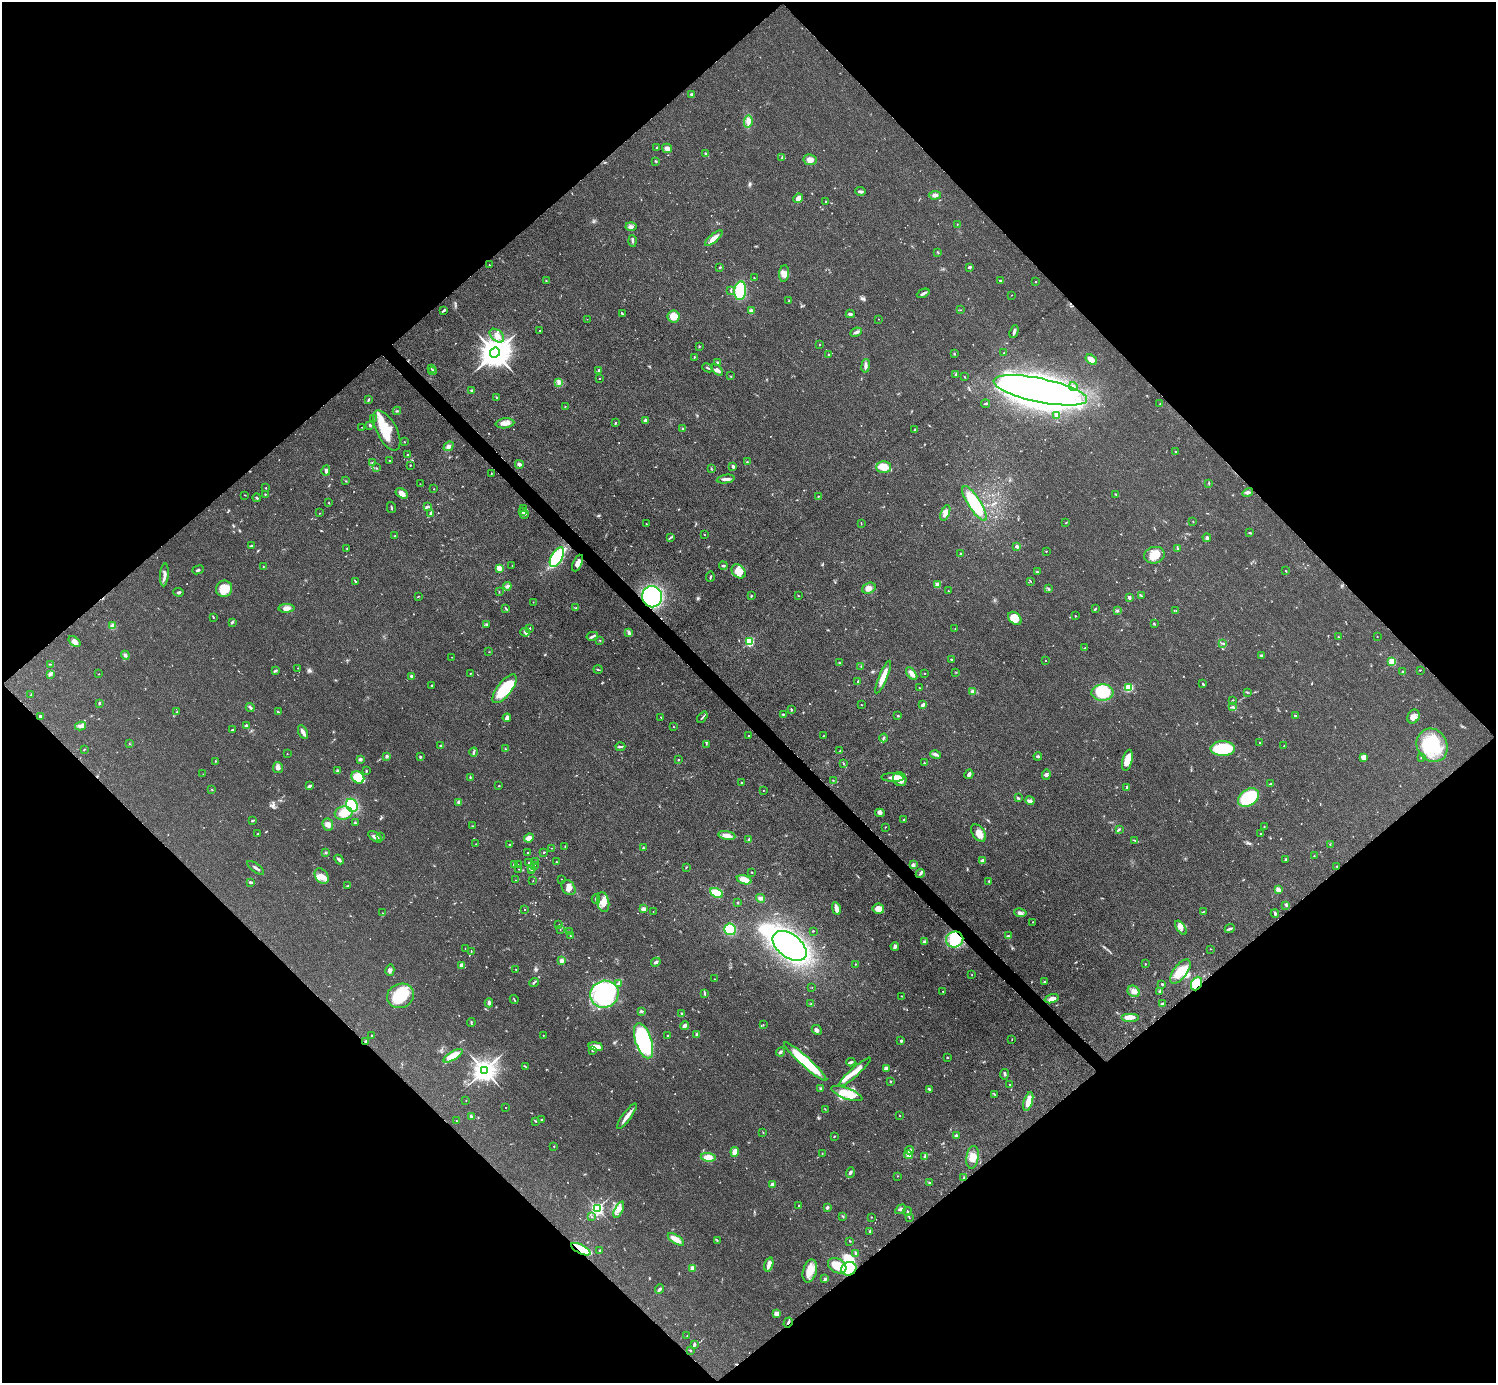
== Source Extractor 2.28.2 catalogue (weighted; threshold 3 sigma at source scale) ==
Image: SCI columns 4-5979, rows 301-5822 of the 5982 x 5980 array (HDU 1 of 3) = the unmasked area's bounding box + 8 px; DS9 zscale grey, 4 x 4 block average (1 PNG px = mean of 4 x 4 image px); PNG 1498 x 1385 px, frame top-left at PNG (2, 2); each listed source drawn as its Kron ellipse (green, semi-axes under 4 px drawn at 4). Shown black and unused: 51% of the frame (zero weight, under 3 of 4 exposures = <1% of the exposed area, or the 3 px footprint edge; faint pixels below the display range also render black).
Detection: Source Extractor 2.28.2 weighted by HDU 2 'WHT'. Background 0.077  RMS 0.0058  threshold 0.0259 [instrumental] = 3 sigma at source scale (4.5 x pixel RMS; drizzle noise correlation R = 1.50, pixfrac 1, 0.05/0.05 arcsec/px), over >= 5 px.
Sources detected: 788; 13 too faint to see at this stretch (4 x 4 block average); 4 inside a brighter object's white glare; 4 cosmic-ray / hot-pixel residue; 2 long thin detections or spike segments (spike, bleed or trail) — neither listed nor drawn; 11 coinciding with a brighter row at this scale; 39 inside a brighter listed object's ellipse — not listed separately; of the other 715, all 500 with FLUX_AUTO >= 1.32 (the completeness limit of this list) listed and drawn (215 fainter detections not listed), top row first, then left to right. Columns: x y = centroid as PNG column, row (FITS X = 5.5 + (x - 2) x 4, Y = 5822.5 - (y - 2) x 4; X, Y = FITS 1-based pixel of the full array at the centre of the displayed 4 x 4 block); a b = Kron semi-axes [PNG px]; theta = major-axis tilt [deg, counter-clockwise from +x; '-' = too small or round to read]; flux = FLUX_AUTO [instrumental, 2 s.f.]
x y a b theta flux
691 95 4 3 - 5.7
748 122 6 3 79 14
657 147 3 2 - 2.6
667 148 5 4 - 14
706 154 3 2 - 3.8
782 157 3 2 - 2.7
810 160 6 5 - 17
656 161 3 2 - 2.7
860 192 5 2 - 10
935 195 6 3 4 15
798 198 5 3 - 20
826 202 2 2 - 2.9
957 224 2 2 - 1.9
631 227 5 3 - 12
714 238 11 4 40 28
633 241 6 2 -87 7
938 252 3 2 - 3.3
489 265 2 2 - 2.6
720 267 2 2 - 3.7
969 267 3 2 - 6.7
784 273 8 5 86 22
754 278 2 2 - 3.1
1000 280 3 2 - 2.3
546 281 2 2 - 2.6
1036 282 2 2 - 1.7
731 290 4 2 - 3.2
740 291 9 6 83 130
923 293 7 2 25 9.8
1012 295 2 2 - 1.4
789 301 2 2 - 2.8
444 310 4 2 - 8.2
961 310 2 2 - 2.2
751 311 2 2 - 27
622 314 3 2 - 4
850 314 4 2 - 7.2
674 316 6 6 - 49
587 319 2 2 - 1.9
878 319 2 2 - 1.8
540 330 2 2 - 1.7
856 332 6 3 27 8.4
1014 332 7 2 72 11
497 336 8 5 -41 24
819 345 2 2 - 4.6
699 346 2 2 - 1.7
495 353 5 4 - 7900
1004 353 2 2 - 3.8
829 354 2 2 - 4
954 354 2 2 - 2.6
694 357 3 2 - 2.1
1091 360 6 4 -37 18
717 363 2 2 - 18
865 366 7 3 81 10
431 368 3 2 - 2.4
708 368 5 2 - 4
599 370 3 2 - 6.7
717 370 7 4 -45 12
433 371 4 3 - 4.3
956 374 4 2 - 4.1
730 376 2 2 - 1.9
964 377 3 2 - 2
600 379 2 2 - 2.4
559 382 4 2 - 6.8
1073 387 4 2 - 5.3
471 390 3 3 - 4
1040 390 48 12 -12 1200
497 397 2 2 - 2.1
368 400 4 2 - 3.8
985 404 4 2 - 4
1160 404 2 2 - 3.2
565 406 2 2 - 1.7
397 411 4 2 - 3.1
1056 415 3 2 - 4.2
373 418 2 2 - 2.1
645 421 4 2 - 13
505 423 9 5 7 23
615 423 2 2 - 6.9
370 425 2 2 - 5.4
362 427 2 2 - 1.5
683 429 3 2 - 4.1
387 430 22 10 -62 160
915 430 3 2 - 1.9
404 442 2 2 - 1.5
448 446 5 4 - 11
1176 451 2 2 - 1.9
407 455 2 2 - 7.4
389 461 2 2 - 2.5
747 462 2 2 - 2.1
372 463 2 2 - 2.6
519 464 4 3 - 8.1
410 465 2 2 - 2.5
733 466 2 2 - 27
883 467 7 6 - 49
376 468 2 2 - 2.1
711 468 3 2 - 2.6
326 471 5 3 - 8.1
491 473 2 2 - 1.6
726 479 9 3 7 12
346 481 3 2 - 2.3
420 484 2 2 - 1.9
1209 484 2 2 - 2.1
266 488 2 2 - 1.8
434 489 2 2 - 1.6
402 493 7 4 -33 22
1248 493 5 3 - 7.7
265 494 2 2 - 2.8
1116 494 2 2 - 2.7
245 495 3 2 - 1.8
818 496 2 2 - 2.6
257 498 4 2 - 4.1
329 503 2 2 - 2.3
974 503 20 6 -57 170
427 506 3 2 - 2.8
391 508 5 2 - 3.9
524 509 2 2 - 2.5
523 511 3 2 - 4
320 513 2 2 - 1.5
945 513 8 4 69 19
430 514 3 2 - 5.4
524 514 5 3 - 6.8
1193 522 2 2 - 1.4
861 523 2 2 - 1.8
1066 523 2 2 - 2.4
646 524 2 2 - 1.9
1250 533 3 2 - 3.7
704 535 2 2 - 2.5
394 536 2 2 - 2.9
670 537 2 2 - 2.9
1207 538 4 3 - 5.6
251 546 3 2 - 4.1
1017 546 2 2 - 29
347 548 2 2 - 1.6
1177 549 3 2 - 2.2
1046 551 2 2 - 3.8
961 554 2 2 - 18
1154 555 10 8 14 50
557 557 11 5 60 250
578 563 9 4 66 22
512 566 2 2 - 1.5
723 566 4 2 - 4.9
263 567 3 2 - 1.6
499 568 2 2 - 91
198 570 6 2 20 5.1
739 571 8 6 -45 53
1286 571 3 2 - 1.7
1037 572 3 2 - 4.3
164 575 11 3 84 19
710 577 5 2 - 3.8
355 581 3 2 - 2
1031 581 2 2 - 1.8
937 585 2 2 - 85
507 586 4 3 - 8.7
869 588 7 5 19 16
224 589 8 8 - 73
1048 589 4 2 - 4.1
948 591 2 2 - 1.6
178 592 5 2 - 4.8
499 592 2 2 - 2.2
418 596 2 2 - 2.6
751 596 2 2 - 3.4
798 596 2 2 - 1.6
1141 596 3 2 - 2.9
652 597 10 10 - 360
1129 597 2 2 - 29
533 602 2 2 - 1.4
286 608 8 4 2 17
506 608 3 2 - 2.8
576 608 2 2 - 1.5
1095 609 4 2 - 2.9
1176 610 2 2 - 1.5
1117 611 3 2 - 4.1
1075 616 2 2 - 2
213 617 3 2 - 2.8
1015 618 7 5 -43 46
232 622 3 2 - 4.2
486 624 3 2 - 2.6
1154 624 4 2 - 2.9
112 626 4 3 - 12
530 628 2 2 - 1.9
955 629 2 2 - 2.3
525 632 5 3 - 6.3
629 632 4 3 - 5.9
592 636 6 2 13 6.5
1377 636 2 2 - 1.4
1338 637 2 2 - 2.1
600 640 2 2 - 1.8
74 641 7 4 -38 18
749 642 2 2 - 330
1223 643 3 2 - 3.5
1085 648 2 2 - 2
489 652 2 2 - 1.4
125 655 4 3 - 6.7
1262 655 3 2 - 7.8
452 657 2 2 - 1.6
951 659 2 2 - 2.7
1045 660 2 2 - 3.9
1392 661 2 2 - 200
840 663 2 2 - 1.4
51 664 3 2 - 2.2
861 666 2 2 - 2.3
298 668 2 2 - 1.8
598 669 4 2 - 3
1420 670 2 2 - 2
275 671 4 2 - 5.6
1403 671 2 2 - 2.8
956 672 2 2 - 1.4
470 673 2 2 - 3.1
925 673 2 2 - 2
50 674 3 2 - 5
99 674 2 2 - 3
912 674 7 3 -52 22
412 676 3 2 - 11
883 677 18 4 67 34
858 681 3 2 - 3.5
1203 684 4 2 - 3.9
432 685 3 2 - 3
919 688 2 2 - 1.6
1129 688 4 3 - 62
504 689 17 7 51 160
972 691 3 3 - 5.7
1102 692 11 8 3 170
1247 692 2 2 - 1.8
31 694 3 2 - 2.1
1232 700 3 2 - 2.3
99 703 2 2 - 4.1
923 704 3 2 - 14
861 705 2 2 - 1.7
250 707 5 2 - 5.5
1233 707 2 2 - 3.3
792 709 3 2 - 2.8
177 712 2 2 - 2.9
278 712 3 2 - 3.1
783 714 3 2 - 2.8
1295 715 2 2 - 5.6
41 716 4 3 - 6
898 716 2 2 - 3.5
661 717 2 2 - 1.5
702 717 6 2 51 4.9
1413 717 7 5 62 20
507 718 4 3 - 13
246 725 4 2 - 4.8
80 726 5 3 - 9.4
673 727 2 2 - 1.6
233 730 2 2 - 3.4
303 732 7 2 -62 16
824 735 2 2 - 1.4
749 736 2 2 - 2.2
884 738 4 2 - 3.6
1260 743 2 2 - 2
129 744 2 2 - 2
706 744 2 2 - 1.4
440 745 2 2 - 2.6
1432 745 17 15 -61 200
1284 746 2 2 - 1.7
620 747 5 2 - 7.1
505 749 3 2 - 2.8
1223 749 12 7 -1 150
84 750 2 2 - 1.7
840 751 3 2 - 2.5
474 752 4 2 - 5.8
287 754 2 2 - 1.8
935 754 5 3 - 8.4
387 756 4 3 - 6
1038 756 4 2 - 6.4
420 757 2 2 - 5.4
1363 757 3 3 - 6.8
1421 757 3 2 - 2.1
360 759 3 3 - 6.9
678 760 2 2 - 7.2
1127 760 11 4 77 47
215 761 2 2 - 1.7
843 763 2 2 - 1.3
924 763 2 2 - 2.2
278 767 6 5 - 13
337 771 3 2 - 4.8
366 771 3 2 - 2.9
203 774 2 2 - 1.5
969 774 5 3 - 8.4
1046 775 5 3 - 7.3
358 777 7 5 -43 70
470 777 3 2 - 2.1
893 778 11 3 -2 24
900 779 7 6 - 32
833 780 2 2 - 1.4
741 782 2 2 - 7.4
1270 784 3 2 - 2.1
310 786 3 2 - 7.9
499 786 2 2 - 5.4
1126 788 3 2 - 4.1
212 789 2 2 - 1.6
763 790 2 2 - 2
1018 798 3 2 - 3.1
1249 798 11 8 36 180
1030 801 4 3 - 8.3
459 802 2 2 - 33
352 805 7 5 -61 150
344 813 9 6 11 49
880 813 5 4 - 9.4
904 820 2 2 - 2
252 821 3 2 - 5.3
355 823 2 2 - 4.2
328 825 6 5 - 18
473 826 3 2 - 3.1
1264 826 2 2 - 1.6
885 827 2 2 - 1.9
1119 829 4 2 - 4.4
979 833 9 6 -55 32
258 834 2 2 - 1.6
1261 834 3 2 - 3
727 835 8 3 -11 32
381 836 2 2 - 2
375 837 8 3 -36 12
529 838 5 4 - 18
749 839 3 2 - 3.5
1134 840 4 2 - 2.2
476 844 2 2 - 1.5
1330 844 3 2 - 1.8
509 845 2 2 - 2
565 846 2 2 - 2.1
551 848 2 2 - 1.7
643 848 2 2 - 1.5
326 852 3 3 - 3.5
544 852 2 2 - 4
528 853 2 2 - 3.2
1314 856 2 2 - 4.3
1285 859 2 2 - 4.4
339 860 5 3 - 7.4
536 861 2 2 - 3.7
983 861 3 3 - 12
529 862 2 2 - 2.2
556 862 2 2 - 4
514 865 2 2 - 19
518 865 2 2 - 1.5
913 865 4 3 - 8
535 866 2 2 - 2
1337 866 2 2 - 3.5
686 867 3 2 - 2
256 868 10 2 -37 8.9
531 868 2 2 - 2.8
519 869 2 2 - 1.6
531 871 2 2 - 13
751 872 2 2 - 2.3
920 873 5 2 - 6.3
322 876 8 6 -55 25
516 880 2 2 - 1.8
562 880 2 2 - 3.4
744 880 7 4 -15 34
533 881 2 2 - 1.4
989 881 2 2 - 3
251 882 3 2 - 6
348 886 2 2 - 2.7
569 888 8 6 -52 21
1278 890 2 2 - 77
717 893 7 3 -24 77
761 898 4 4 - 8.4
596 899 5 2 - 4.7
603 902 10 6 -80 34
738 903 3 2 - 2.3
1286 906 2 2 - 1.6
525 909 2 2 - 1.8
643 909 3 3 - 15
836 909 6 3 -77 19
878 909 6 5 - 30
653 912 2 2 - 1.5
1203 912 3 2 - 1.9
382 913 3 2 - 1.8
1020 913 6 3 -10 11
1275 914 4 2 - 6.2
1033 922 2 2 - 2.4
559 924 2 2 - 1.5
1181 928 8 4 -55 14
560 929 2 2 - 1.9
730 929 6 6 - 130
1230 929 5 2 - 5.5
569 931 2 2 - 2.6
813 931 2 2 - 1.8
570 936 2 2 - 2.9
1009 936 4 2 - 4.9
955 940 9 8 - 160
925 942 4 3 - 8.3
790 946 19 11 -37 860
895 946 4 4 - 8.8
465 948 2 2 - 1.3
1211 949 2 2 - 1.6
471 951 2 2 - 2.2
562 961 3 2 - 14
656 962 5 2 - 6.8
855 964 2 2 - 1.6
1145 964 2 2 - 2.1
462 965 3 3 - 13
390 970 6 4 76 9.1
516 970 2 2 - 2
1180 971 14 6 52 72
972 975 2 2 - 1.5
714 979 2 2 - 1.5
534 982 5 2 - 5.2
1044 982 2 2 - 2.1
618 984 4 2 - 6.3
1162 984 2 2 - 3.3
1196 984 7 5 67 150
812 987 2 2 - 1.3
943 991 2 2 - 2
1134 991 6 5 - 18
1160 991 4 3 - 5.8
604 994 14 13 - 530
705 994 3 2 - 2.8
400 996 14 12 26 120
901 996 3 2 - 1.8
514 999 5 2 - 3.2
1052 999 7 3 16 19
489 1003 4 3 - 7.3
1162 1003 4 2 - 6.2
811 1004 2 2 - 1.4
641 1011 2 2 - 8.5
681 1013 2 2 - 3
1131 1017 9 4 0 22
471 1023 4 2 - 3.1
763 1025 2 2 - 1.6
684 1026 4 3 - 11
817 1030 5 3 - 8.4
543 1035 2 2 - 1.5
697 1035 3 2 - 7.1
372 1036 2 2 - 2.3
668 1036 2 2 - 7.1
1012 1039 2 2 - 1.4
366 1041 2 2 - 4.6
643 1041 18 8 -71 480
901 1041 2 2 - 17
596 1047 7 3 -8 39
592 1050 3 2 - 4.2
781 1052 5 3 - 5.2
453 1056 11 4 31 61
947 1058 3 2 - 1.9
805 1061 28 5 -42 170
851 1062 4 2 - 5.3
525 1066 4 2 - 2.1
886 1069 4 3 - 10
484 1070 4 3 - 3900
854 1072 21 4 42 49
1005 1074 5 2 - 5.1
890 1081 2 2 - 2.3
1010 1085 2 2 - 3.6
821 1089 3 2 - 4.9
929 1089 3 2 - 4.7
847 1093 16 5 -20 85
995 1095 4 2 - 2.7
466 1101 2 2 - 1.5
1028 1102 10 4 74 34
505 1108 2 2 - 1.6
825 1109 2 2 - 1.5
471 1116 3 2 - 7.7
627 1116 15 3 53 26
900 1116 2 2 - 1.6
542 1120 2 2 - 8.8
456 1121 2 2 - 1.5
536 1121 2 2 - 2.1
763 1133 2 2 - 1.7
956 1135 3 2 - 6
834 1136 2 2 - 2.5
554 1146 2 2 - 1.6
909 1150 4 4 - 9.3
735 1152 5 3 - 34
822 1153 2 2 - 1.5
908 1155 4 4 - 22
925 1156 4 3 - 6.4
708 1157 7 4 -8 26
973 1157 11 6 81 33
850 1172 5 2 - 6.5
897 1176 2 2 - 1.6
964 1178 3 2 - 2.7
929 1183 2 2 - 6.1
773 1184 4 3 - 10
799 1206 3 2 - 3.5
597 1208 2 2 - 930
827 1208 3 3 - 6.1
901 1209 6 3 30 7
619 1210 9 3 64 16
908 1212 4 2 - 3.8
591 1217 2 2 - 1.4
843 1217 2 2 - 1.9
871 1217 2 2 - 1.3
909 1217 3 2 - 2.5
870 1231 3 2 - 3.7
676 1239 9 3 -32 48
717 1240 2 2 - 2.2
850 1241 2 2 - 2.5
581 1249 10 4 -27 89
600 1250 2 2 - 4.2
856 1253 3 2 - 7.6
769 1264 7 3 74 26
837 1266 10 7 -31 82
692 1268 2 2 - 78
849 1269 8 6 23 120
810 1271 12 6 75 54
825 1279 4 3 - 4.8
659 1289 5 2 - 6.5
777 1314 3 3 - 31
788 1322 5 2 - 5.5
687 1336 2 2 - 1.9
695 1344 3 3 - 4.7
690 1350 3 2 - 2.7
Overlapping masked pixels (flux is a lower limit): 7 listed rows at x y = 652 597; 955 940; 1196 984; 366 1041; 581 1249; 849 1269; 788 1322
Diffuse or blended objects may show on this block-average render without a row.